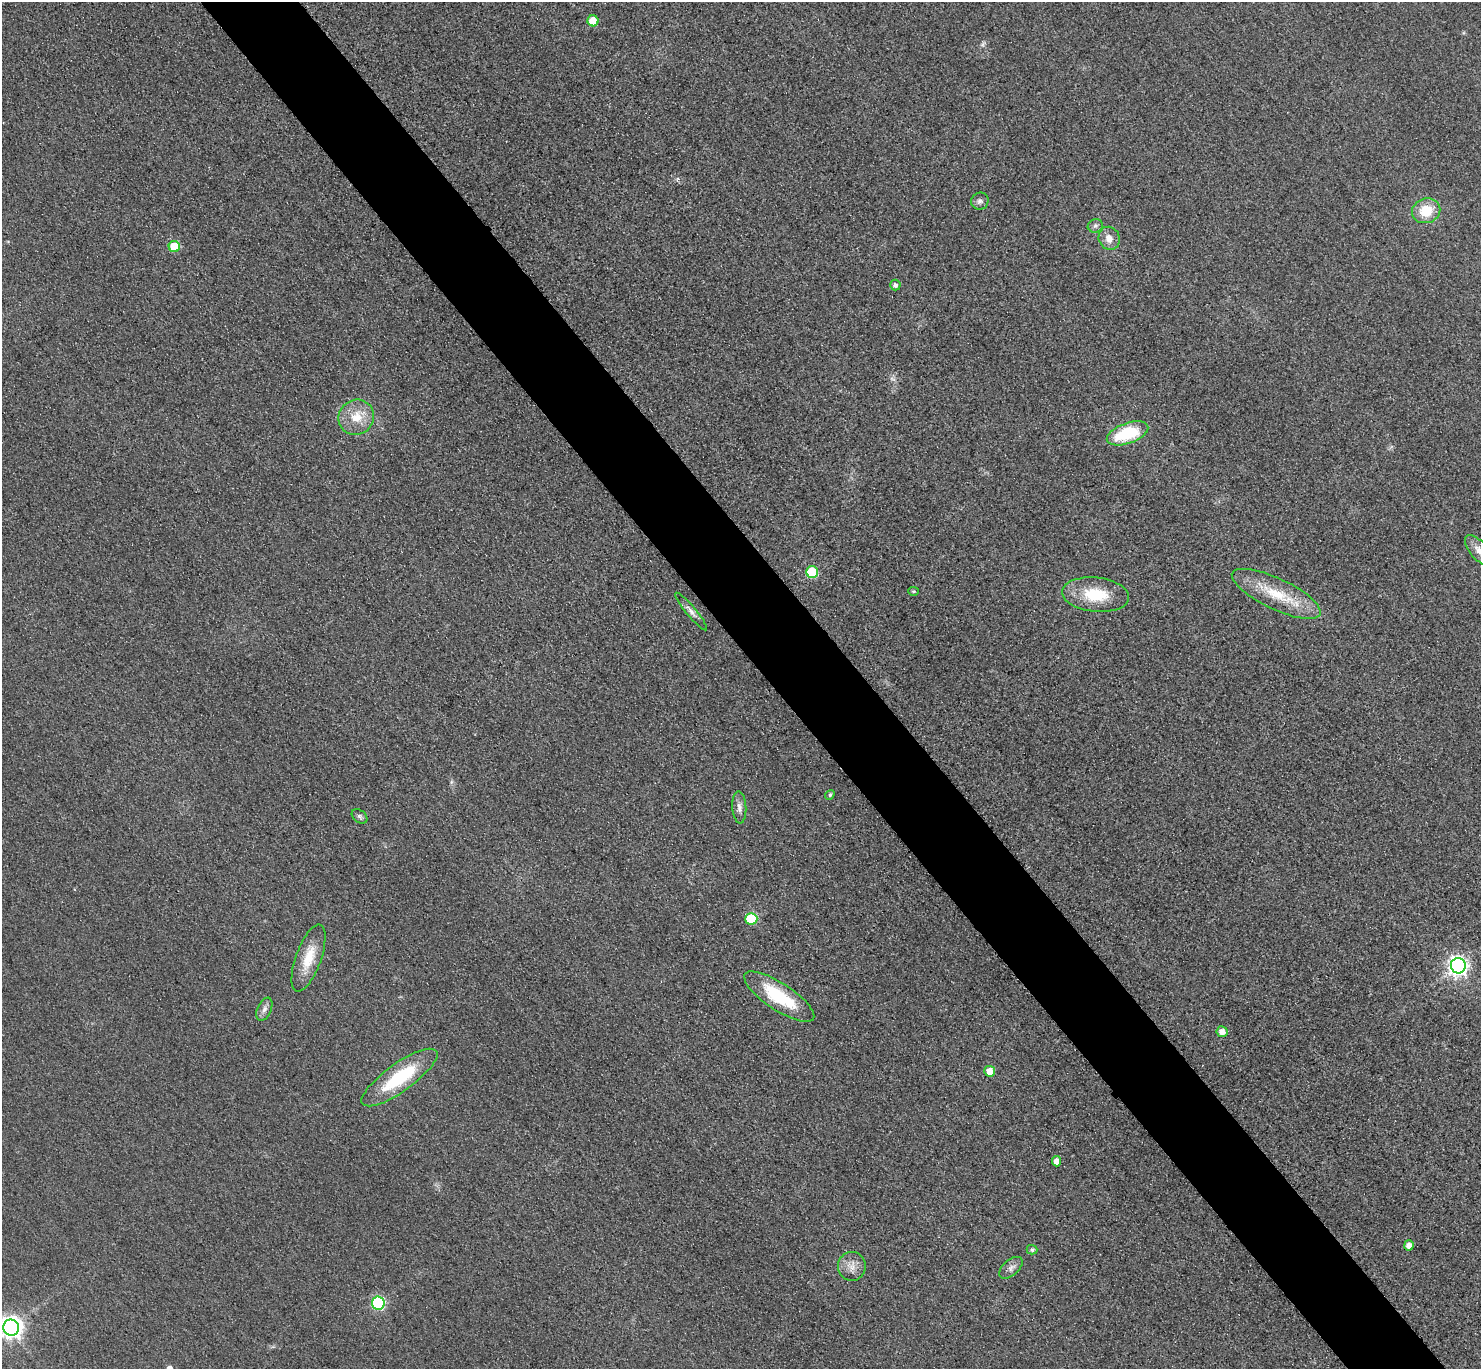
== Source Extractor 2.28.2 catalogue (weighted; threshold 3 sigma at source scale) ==
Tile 6 of 4 x 4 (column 2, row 2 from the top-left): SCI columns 1510-2988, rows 3058-4424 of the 5977 x 5973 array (HDU 1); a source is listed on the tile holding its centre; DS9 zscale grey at full resolution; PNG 1483 x 1371 px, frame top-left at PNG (2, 2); each listed source drawn as its Kron ellipse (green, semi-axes under 4 px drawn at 4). Shown black and unused: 7% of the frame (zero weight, under 3 of 4 exposures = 3% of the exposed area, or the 3 px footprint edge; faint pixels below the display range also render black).
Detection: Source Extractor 2.28.2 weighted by HDU 2 'WHT'; one run over the whole footprint, this tile lists its part. Background 0.0823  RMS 0.019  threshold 0.0873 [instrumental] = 3 sigma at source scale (4.5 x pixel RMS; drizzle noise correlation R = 1.50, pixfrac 1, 0.05/0.05 arcsec/px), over >= 5 px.
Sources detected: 34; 1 too faint to see at this stretch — neither listed nor drawn; the other 33 listed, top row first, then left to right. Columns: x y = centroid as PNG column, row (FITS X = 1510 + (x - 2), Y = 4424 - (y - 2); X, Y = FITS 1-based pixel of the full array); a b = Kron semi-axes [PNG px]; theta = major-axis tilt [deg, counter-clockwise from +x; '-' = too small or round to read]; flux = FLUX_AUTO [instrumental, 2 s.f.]
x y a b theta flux
593 21 5 5 - 45
980 201 9 8 - 7.4
1426 211 14 12 19 48
1095 226 7 6 - 5.3
1109 238 12 10 -62 18
174 247 5 5 - 66
895 285 5 5 - 6.8
356 417 18 17 - 42
1127 433 22 10 20 110
1479 551 19 8 -49 17
812 572 6 6 - 120
914 591 5 4 - 2.4
1276 594 48 15 -25 82
1096 595 34 17 -6 78
691 611 24 5 -50 11
830 795 5 4 - 3.2
739 807 16 7 -86 11
359 816 9 6 -40 4.6
751 919 6 6 - 100
309 958 35 12 70 48
1458 966 8 7 - 920
779 997 41 13 -33 100
264 1009 12 7 66 9.3
1222 1032 6 5 - 15
990 1071 5 5 - 23
400 1077 45 14 36 120
1057 1161 5 4 - 14
1409 1245 5 5 - 13
1032 1250 5 5 - 4.4
852 1266 14 14 - 20
1011 1268 14 7 41 9.8
378 1303 6 6 - 270
11 1328 8 7 - 1300
Isophote crosses this tile's border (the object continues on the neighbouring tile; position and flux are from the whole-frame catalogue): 2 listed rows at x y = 1479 551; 11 1328